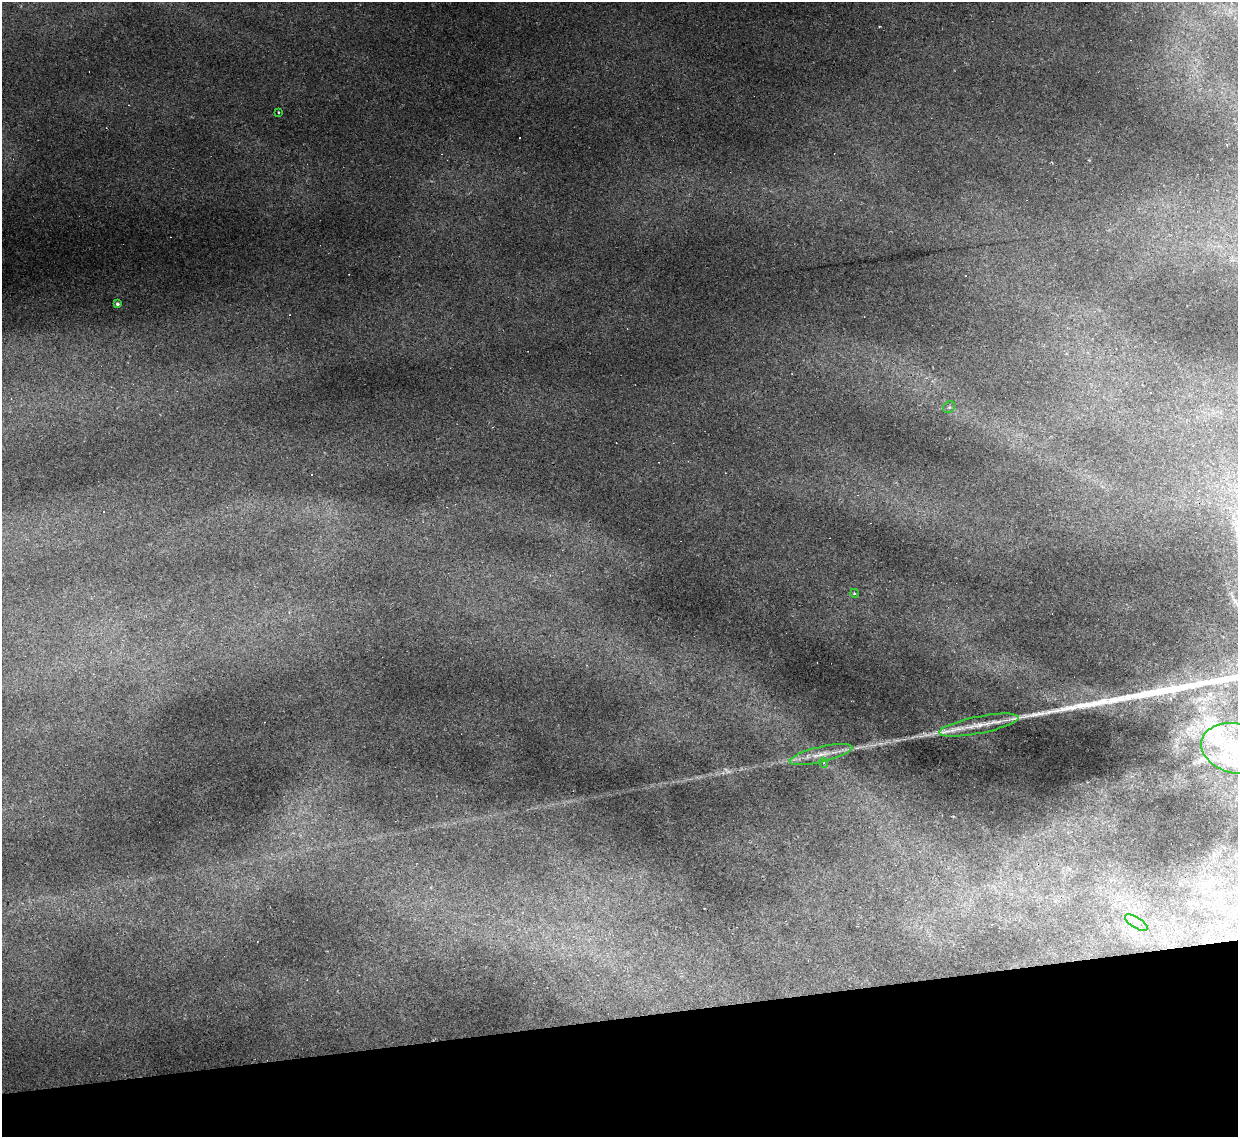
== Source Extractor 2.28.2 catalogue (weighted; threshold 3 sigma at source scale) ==
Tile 14 of 4 x 4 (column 2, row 4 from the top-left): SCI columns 1237-2472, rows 251-1385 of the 4944 x 4925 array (HDU 1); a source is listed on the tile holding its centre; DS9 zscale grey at full resolution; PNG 1240 x 1139 px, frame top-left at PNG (2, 2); each listed source drawn as its Kron ellipse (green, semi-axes under 4 px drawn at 4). Shown black and unused: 10% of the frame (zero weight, under 2 of 3 exposures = <1% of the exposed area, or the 3 px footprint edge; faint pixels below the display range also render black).
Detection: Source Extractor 2.28.2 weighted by HDU 2 'WHT'; one run over the whole footprint, this tile lists its part. Background 0.161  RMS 0.0089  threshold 0.0399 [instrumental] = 3 sigma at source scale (4.5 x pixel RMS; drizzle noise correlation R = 1.50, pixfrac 1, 0.05/0.05 arcsec/px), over >= 5 px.
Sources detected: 17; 7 cosmic-ray / hot-pixel residue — neither listed nor drawn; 1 inside a brighter listed object's ellipse — not listed separately; the other 9 listed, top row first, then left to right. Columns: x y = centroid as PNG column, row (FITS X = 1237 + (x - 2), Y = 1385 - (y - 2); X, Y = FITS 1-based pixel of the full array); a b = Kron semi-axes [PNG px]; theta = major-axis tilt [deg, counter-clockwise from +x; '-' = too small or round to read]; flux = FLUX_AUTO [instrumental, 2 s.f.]
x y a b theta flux
278 112 2 2 - 0.73
117 304 3 3 - 1.7
949 407 6 5 - 1.9
854 593 4 3 - 1
979 725 40 8 11 18
1236 748 35 25 -12 63
821 754 32 7 13 14
824 763 5 3 - 0.93
1136 923 13 5 -31 5.2
Isophote crosses this tile's border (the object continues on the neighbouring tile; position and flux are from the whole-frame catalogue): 1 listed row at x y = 1236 748